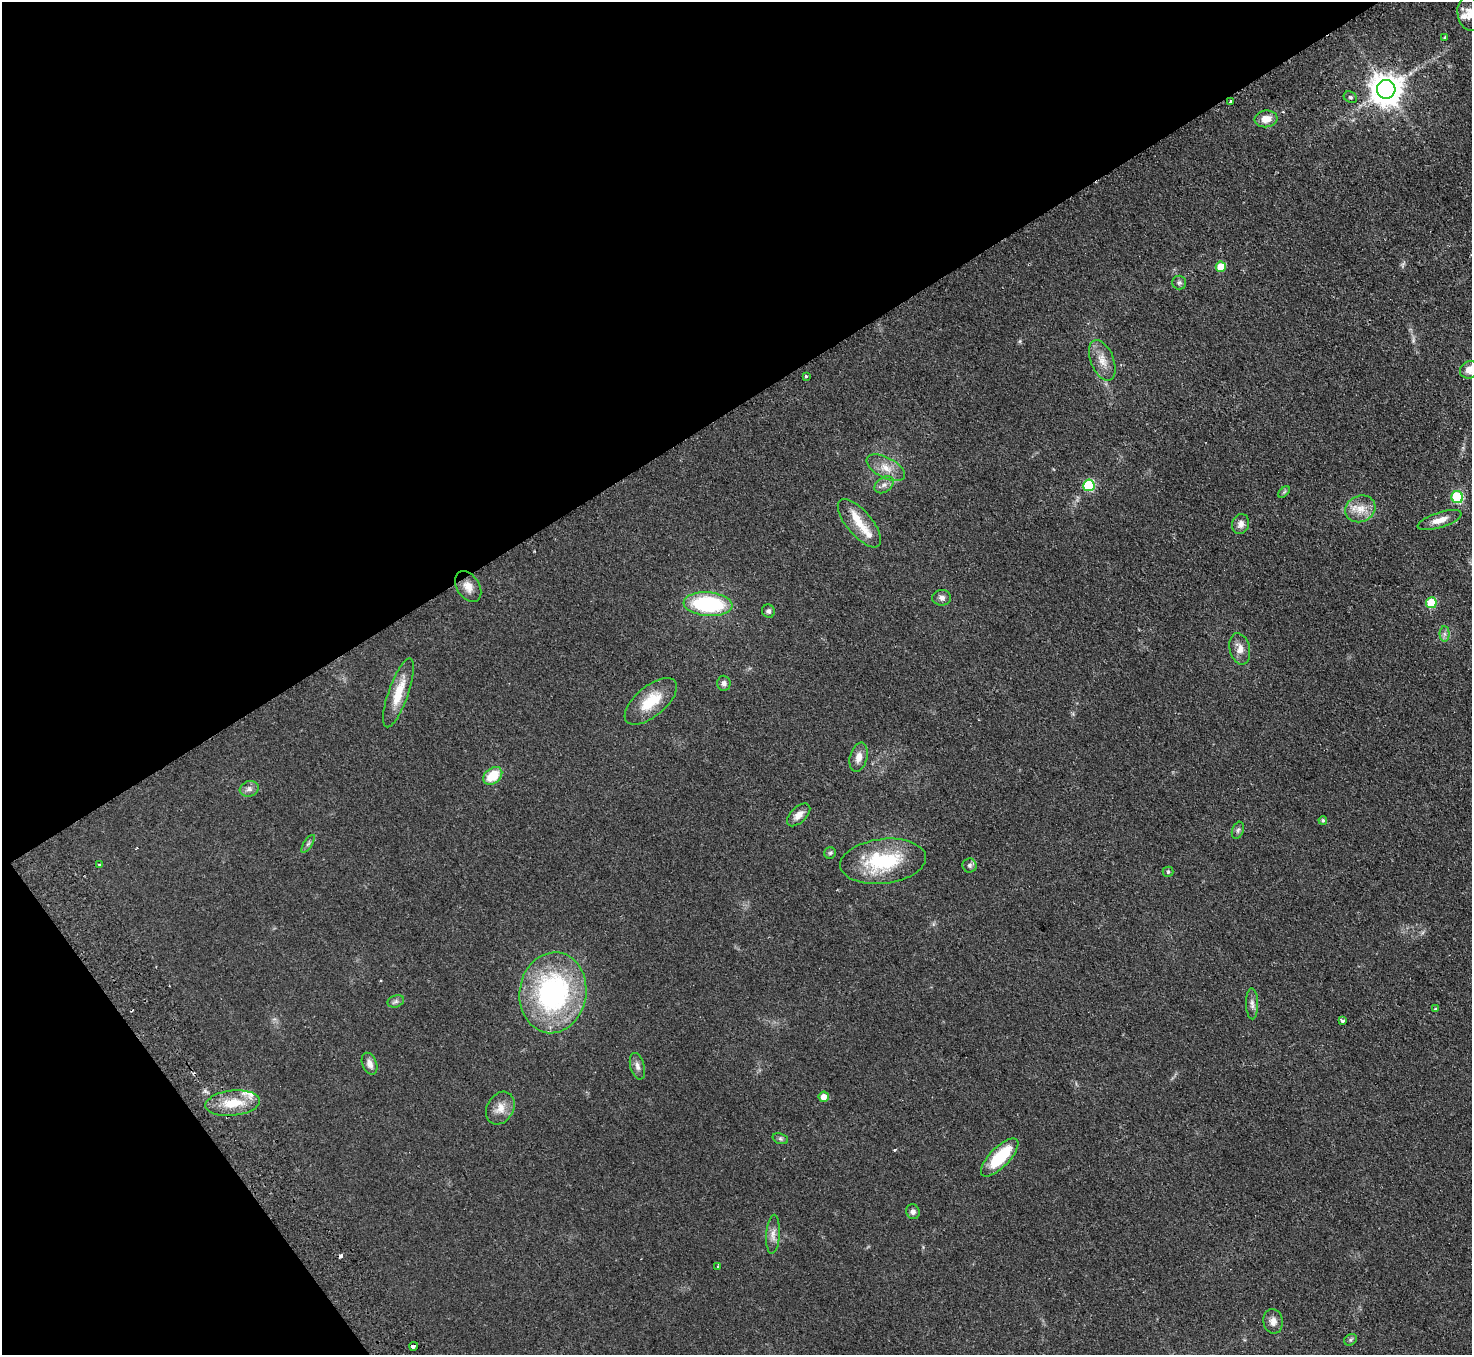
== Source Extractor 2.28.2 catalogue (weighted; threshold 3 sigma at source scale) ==
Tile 5 of 4 x 4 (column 1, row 2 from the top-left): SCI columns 49-1518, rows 3040-4392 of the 5977 x 5939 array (HDU 1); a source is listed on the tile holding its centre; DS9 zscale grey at full resolution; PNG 1474 x 1357 px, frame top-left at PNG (2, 2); each listed source drawn as its Kron ellipse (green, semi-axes under 4 px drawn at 4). Shown black and unused: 35% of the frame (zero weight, under 2 of 3 exposures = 3% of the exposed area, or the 3 px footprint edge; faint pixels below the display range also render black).
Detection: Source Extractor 2.28.2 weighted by HDU 2 'WHT'; one run over the whole footprint, this tile lists its part. Background 0.061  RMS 0.0089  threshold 0.04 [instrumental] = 3 sigma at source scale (4.5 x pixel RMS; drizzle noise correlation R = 1.50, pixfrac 1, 0.05/0.05 arcsec/px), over >= 5 px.
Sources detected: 68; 4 cosmic-ray / hot-pixel residue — neither listed nor drawn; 4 inside a brighter listed object's ellipse — not listed separately; the other 60 listed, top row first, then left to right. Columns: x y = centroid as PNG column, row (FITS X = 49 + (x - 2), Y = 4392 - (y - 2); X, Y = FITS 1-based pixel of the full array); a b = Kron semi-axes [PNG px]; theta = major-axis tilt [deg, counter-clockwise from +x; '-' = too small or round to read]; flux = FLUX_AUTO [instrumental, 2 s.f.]
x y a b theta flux
1470 14 17 12 -78 8.8
1445 37 3 2 - 1.2
1386 89 9 9 - 1500
1350 97 7 5 -27 1.6
1230 101 3 3 - 1.5
1266 119 11 8 7 8.9
1221 267 5 5 - 20
1179 283 7 7 - 2
1102 360 21 11 -68 11
1469 370 9 8 - 7.7
806 376 3 3 - 1.7
886 468 21 10 -28 11
884 485 10 7 35 4.1
1089 485 6 5 - 65
1284 492 7 4 45 1.3
1457 497 6 6 - 71
1360 509 15 13 25 12
1439 520 23 7 17 8.5
859 523 30 12 -50 18
1241 524 10 8 71 5
468 587 17 11 -57 8.2
942 598 9 8 - 3.5
1431 603 5 5 - 34
708 604 24 12 -4 81
768 611 7 6 - 2.2
1445 634 7 5 -90 2.5
1240 649 16 10 -76 7.6
724 683 7 6 - 2.8
398 693 36 10 71 20
651 701 31 15 40 26
859 757 15 8 76 6.9
493 776 10 7 39 22
249 789 10 7 18 3.7
799 815 14 8 44 6.7
1323 820 4 4 - 1.3
1238 830 9 5 71 2.2
308 844 10 4 56 2
830 853 6 5 - 1.4
883 861 43 22 6 60
100 865 4 3 - 1.5
969 865 7 7 - 2.3
1168 872 5 5 - 1.3
553 993 40 33 80 160
396 1001 8 6 18 2.2
1252 1004 15 6 -89 4.2
1435 1009 3 3 - 1.3
1342 1021 4 3 - 2.9
370 1064 11 7 -69 5.6
637 1066 14 7 -75 4.2
824 1097 5 5 - 6.6
233 1103 27 12 6 23
500 1108 17 13 60 9.9
780 1139 8 5 -20 1.5
1000 1157 25 9 46 40
913 1212 7 6 - 3
773 1234 19 7 86 5.7
718 1266 4 3 - 1.5
1273 1321 12 9 -80 5.6
1350 1340 7 5 36 1.5
414 1346 4 3 - 43
Overlapping masked pixels (flux is a lower limit): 1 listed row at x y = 1386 89
Isophote crosses this tile's border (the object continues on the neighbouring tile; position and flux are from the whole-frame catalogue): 2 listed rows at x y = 1470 14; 1469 370